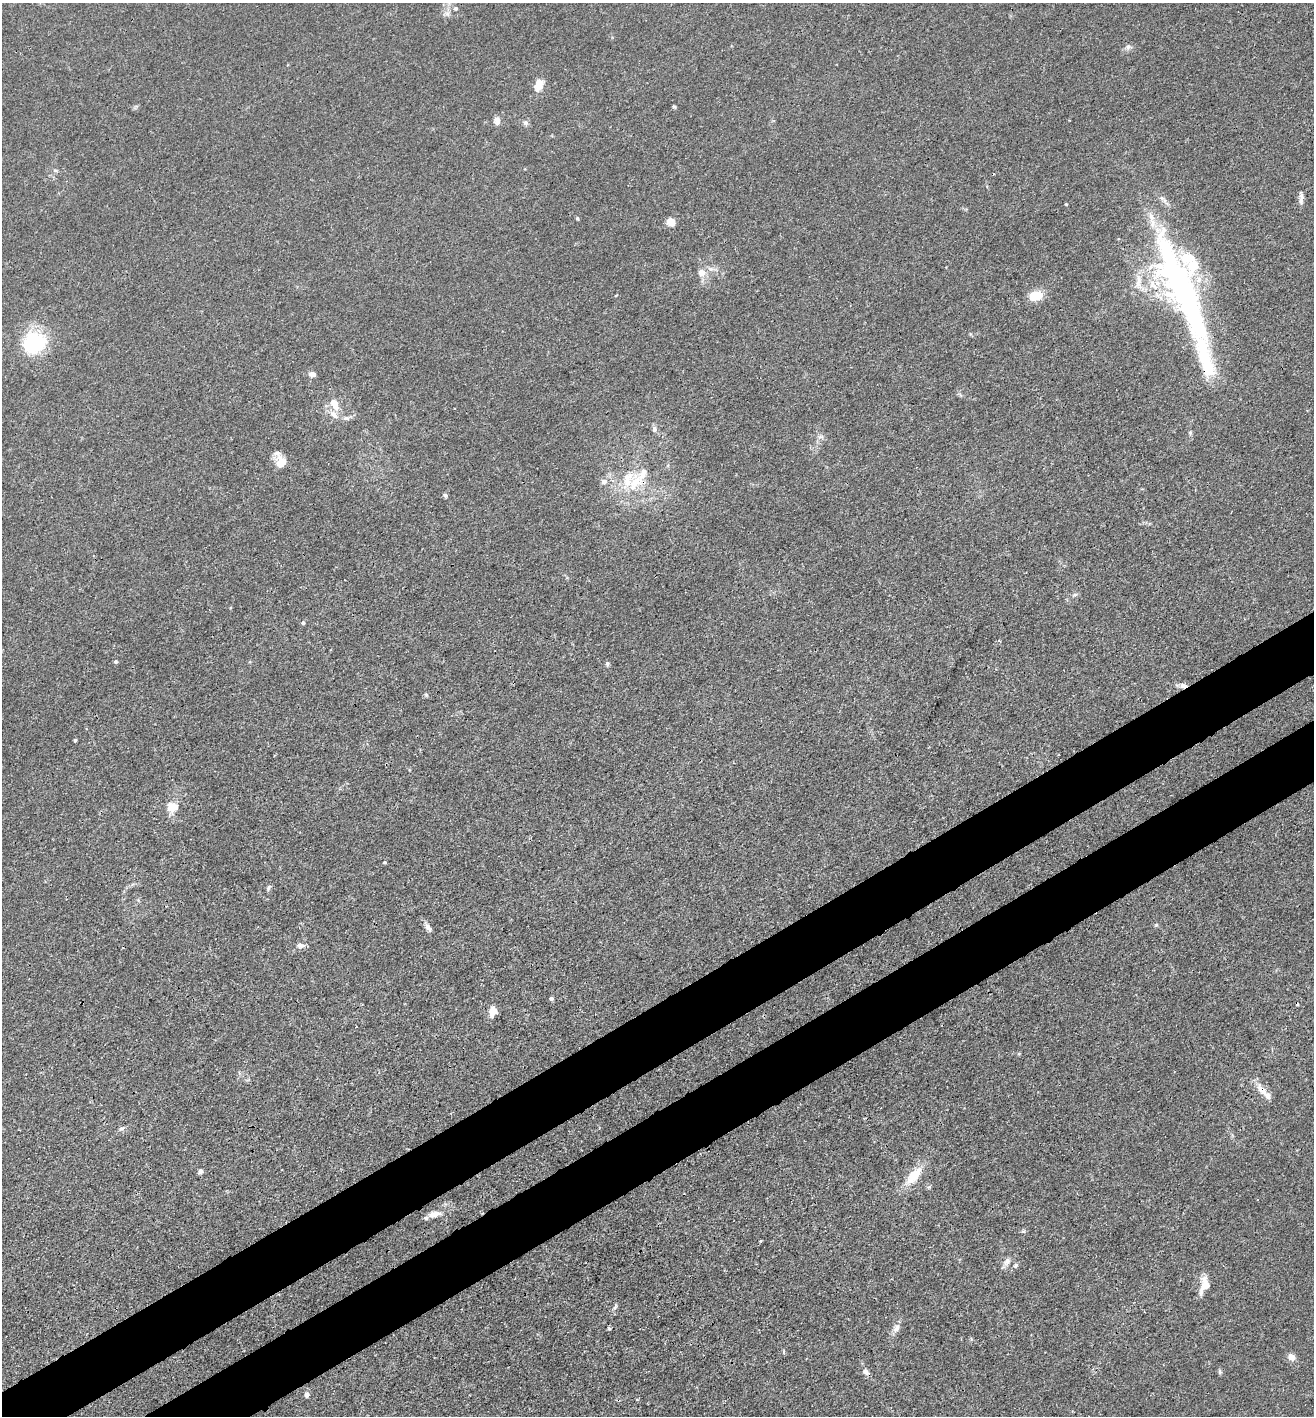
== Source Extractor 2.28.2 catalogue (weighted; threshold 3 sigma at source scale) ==
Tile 7 of 4 x 4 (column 3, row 2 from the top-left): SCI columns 2823-4134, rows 2912-4325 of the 5777 x 5823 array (HDU 1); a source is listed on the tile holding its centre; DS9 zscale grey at full resolution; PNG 1316 x 1418 px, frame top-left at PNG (2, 3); no overlay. Shown black and unused: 8% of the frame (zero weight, under 3 of 4 exposures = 7% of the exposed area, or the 3 px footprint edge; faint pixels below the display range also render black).
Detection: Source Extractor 2.28.2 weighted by HDU 2 'WHT'; one run over the whole footprint, this tile lists its part. Background 0.027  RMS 0.003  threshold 0.0137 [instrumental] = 3 sigma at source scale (4.5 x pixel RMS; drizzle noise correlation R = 1.50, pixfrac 1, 0.05/0.05 arcsec/px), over >= 5 px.
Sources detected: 66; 1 cosmic-ray / hot-pixel residue — not listed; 9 inside a brighter listed object's ellipse — not listed separately; the other 56 listed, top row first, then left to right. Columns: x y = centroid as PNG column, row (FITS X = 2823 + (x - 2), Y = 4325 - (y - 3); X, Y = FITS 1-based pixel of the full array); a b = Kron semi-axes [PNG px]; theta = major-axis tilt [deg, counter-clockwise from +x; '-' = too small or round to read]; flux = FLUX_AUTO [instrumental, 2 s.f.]
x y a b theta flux
455 8 5 5 - 0.5
447 14 8 6 -46 0.99
1128 47 7 7 - 0.93
539 84 14 9 75 3.8
674 106 5 4 - 0.38
497 121 10 7 -84 1.6
526 123 6 5 - 0.65
1301 201 11 7 -86 1.4
1066 204 4 4 - 0.24
577 218 5 4 - 0.35
671 222 9 8 - 2.6
702 273 11 11 - 2.5
1138 282 25 7 -89 3.2
1182 290 139 30 -66 110
1035 296 14 8 16 6.8
34 342 13 12 - 32
312 374 8 6 -1 1.4
335 407 12 11 - 2.8
346 418 8 5 0 0.95
654 429 8 6 90 1
1190 433 5 5 - 0.44
281 462 16 14 79 3.7
604 482 9 7 10 1.3
635 483 26 15 46 8.5
445 495 6 5 - 0.57
1075 594 6 4 19 0.52
303 623 4 4 - 0.58
116 662 5 4 - 0.42
607 664 6 5 - 0.54
1183 686 10 6 -8 1.4
426 695 5 4 - 0.43
75 740 4 3 - 0.77
172 807 14 12 9 3.9
384 862 4 4 - 0.35
269 887 7 5 60 0.58
428 927 12 6 -51 1.2
300 945 10 7 -10 1.2
551 998 4 4 - 0.63
492 1011 10 7 88 3.1
1262 1089 22 9 -50 3.2
121 1129 8 4 22 0.65
200 1171 6 5 - 0.87
914 1176 27 12 51 6.7
434 1214 13 7 14 2.4
1023 1231 6 4 -18 0.44
761 1241 3 2 - 0.36
1007 1261 11 8 54 1.6
1205 1285 20 10 74 4.2
615 1307 10 3 58 0.59
609 1328 4 3 - 0.45
897 1328 13 7 67 1.6
784 1352 5 3 - 0.38
1291 1357 10 8 -45 1.6
866 1372 10 6 -46 1.1
1220 1372 7 4 -83 0.5
307 1395 6 5 - 1.3
Overlapping masked pixels (flux is a lower limit): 3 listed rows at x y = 1182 290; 1183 686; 1262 1089
Unlisted compact peaks at least as high as the median listed source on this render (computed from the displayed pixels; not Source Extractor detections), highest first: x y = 1156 925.